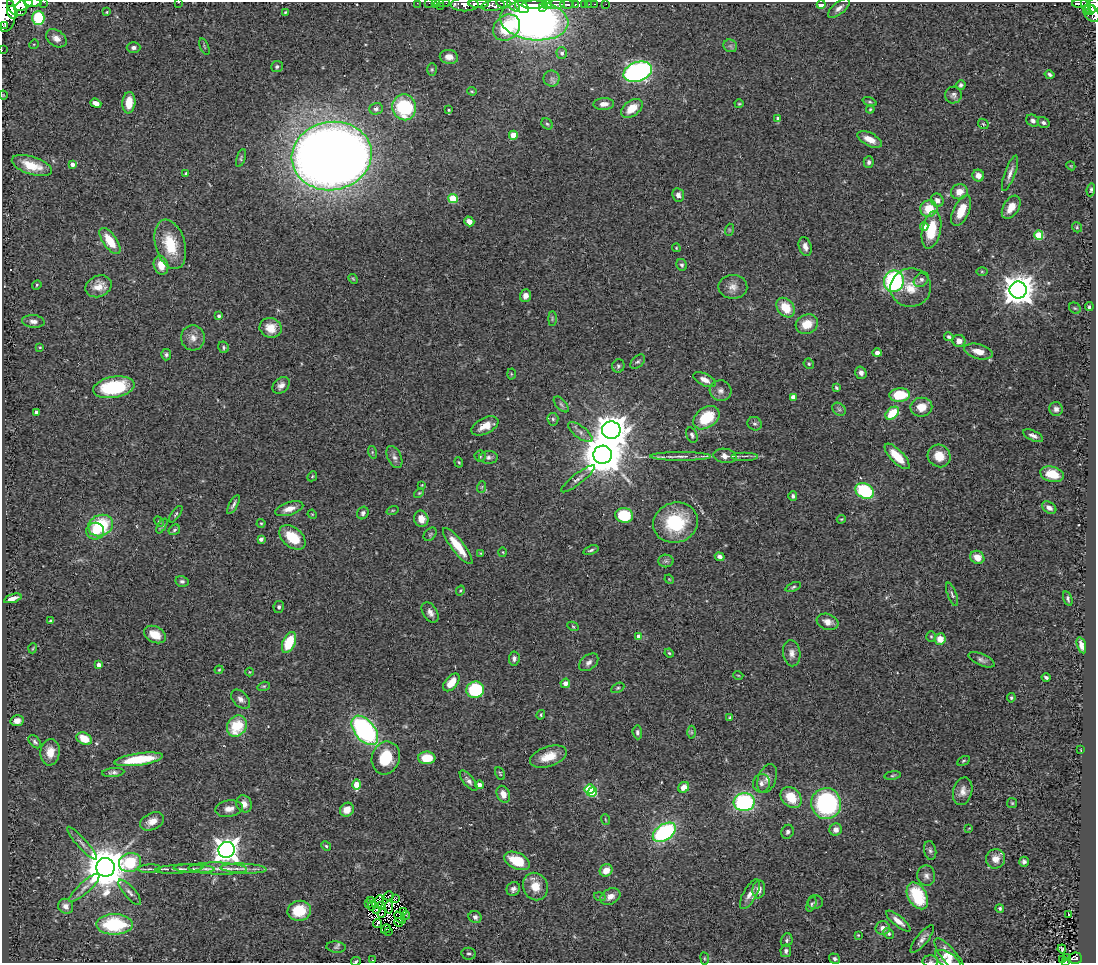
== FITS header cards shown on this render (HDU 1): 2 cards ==
NAXIS1  =                 1094
NAXIS2  =                  961

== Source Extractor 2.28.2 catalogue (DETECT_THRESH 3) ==
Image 1094 x 961 px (HDU 1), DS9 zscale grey, 1 PNG px = 1 image px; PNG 1098 x 965 px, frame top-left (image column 1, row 961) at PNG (2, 2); each listed source drawn as its Kron ellipse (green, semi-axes under 4 px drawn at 4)
Background 0.628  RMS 0.055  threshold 0.166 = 3 sigma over >= 5 px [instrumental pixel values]
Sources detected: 356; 4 with non-positive FLUX_AUTO (blend fragments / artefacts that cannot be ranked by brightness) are neither listed nor drawn; the other 352 listed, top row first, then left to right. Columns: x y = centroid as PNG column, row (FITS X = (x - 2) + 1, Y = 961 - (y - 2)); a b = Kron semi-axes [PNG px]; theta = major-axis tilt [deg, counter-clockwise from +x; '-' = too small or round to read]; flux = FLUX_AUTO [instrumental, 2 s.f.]
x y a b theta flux
33 2 8 3 0 980
44 2 2 2 - 29
178 2 3 2 - 7.6
417 3 2 2 - 16
429 3 2 2 - 8.6
435 3 2 2 - 19
442 3 8 2 9 45
446 3 2 2 - 11
503 3 7 4 -8 660
1080 3 8 3 1 190
24 4 10 5 27 1700
479 4 10 4 -1 1500
513 4 8 5 -49 550
547 4 4 3 - 670
556 4 9 3 3 1300
567 4 7 3 -2 250
585 4 3 3 - 40
589 4 2 2 - 11
595 4 3 2 - 23
606 4 2 2 - 9.2
465 5 14 6 0 1500
534 5 12 4 1 3300
575 5 3 3 - 240
821 5 4 3 - 70
1086 5 9 4 -73 240
1094 5 8 5 66 360
17 6 11 8 -41 3100
441 6 3 2 - 17
493 6 12 5 8 980
522 6 8 5 -45 1900
543 8 3 2 - 310
839 8 13 6 40 18
1091 10 5 3 - 190
12 12 7 5 -70 1300
107 12 4 3 - 3.8
285 12 4 3 - 4.1
4 13 18 11 -86 4100
1091 13 9 7 -53 380
38 18 7 6 - 130
534 20 34 20 -6 3200
5 26 3 2 - 170
507 27 14 12 41 230
56 38 11 8 -33 26
34 44 5 4 - 4.2
730 46 7 6 - 10
204 47 9 3 -69 4.3
134 48 7 5 0 11
2 50 3 2 - 8.1
562 53 6 5 - 14
449 57 9 7 -9 27
277 66 6 5 - 7.3
432 69 6 4 -90 5.4
638 72 15 9 19 1300
1050 75 5 3 - 7.3
551 78 8 8 - 15
961 85 5 4 - 8.9
472 91 5 3 - 4.6
3 95 4 3 - 2.8
953 95 8 8 - 13
870 102 7 3 -20 5.1
96 103 6 4 -22 22
129 103 11 6 85 59
604 104 10 6 3 26
739 104 4 4 - 3.8
404 107 13 12 - 290
632 108 12 7 37 65
376 109 7 6 - 11
870 109 4 3 - 4.1
449 110 4 4 - 3.8
778 118 4 3 - 6.3
1033 121 7 5 -37 11
1043 123 6 5 - 9.1
547 124 6 5 - 5.9
983 124 6 4 -45 5.1
513 135 4 4 - 110
870 139 13 6 -27 44
332 156 40 34 10 6700
241 158 9 3 72 6
869 162 6 5 - 10
72 164 4 4 - 17
32 166 21 9 -18 80
1071 166 4 3 - 3.1
186 173 4 3 - 6
1010 173 19 5 70 22
978 175 6 5 - 24
1091 190 6 4 83 5.9
959 192 8 7 - 38
678 195 7 6 - 16
453 199 5 4 - 170
937 200 7 6 - 24
1011 207 13 7 58 50
929 209 8 8 - 88
961 211 16 8 65 64
469 221 5 4 - 28
924 226 4 4 - 40
1077 227 5 4 - 5
729 230 6 4 73 4.3
931 230 19 9 78 130
1039 235 4 4 - 160
110 241 15 7 -55 86
170 244 25 15 -74 140
805 247 10 6 -72 22
676 248 4 3 - 3.7
161 265 9 7 -73 48
682 265 6 5 - 8.2
982 271 6 4 -1 4.2
353 279 5 4 - 4
921 280 8 6 43 14
894 281 11 10 - 650
37 285 5 4 - 4.8
99 286 13 10 25 44
733 287 14 12 -1 32
911 288 20 19 - 76
1018 290 8 8 - 6400
525 296 6 5 - 22
1089 307 4 4 - 6.6
786 308 11 8 -50 88
1075 308 6 5 - 5.9
219 316 4 4 - 8.8
552 318 7 3 -90 4.8
33 321 11 6 -5 17
807 324 11 9 24 61
271 328 11 10 - 51
949 337 5 3 - 6.9
193 338 12 12 - 33
959 341 6 6 - 25
40 347 4 3 - 3.6
223 347 6 5 - 7.3
978 351 14 7 -15 40
877 353 5 4 - 16
166 355 6 5 - 7.8
638 362 9 5 42 9.9
809 364 5 5 - 5.8
618 366 7 6 - 7.7
861 373 6 5 - 16
511 374 5 3 - 4
705 380 12 6 -26 27
281 385 10 7 41 20
114 387 21 10 10 240
836 388 4 3 - 5.2
720 391 11 10 - 21
900 395 10 7 5 150
793 397 4 4 - 36
561 404 9 5 -48 9.3
921 407 11 9 8 52
839 409 7 6 - 11
1056 409 7 6 - 18
36 413 4 3 - 17
892 413 8 5 41 100
706 418 14 10 35 150
553 419 6 5 - 7.6
755 424 7 6 - 9.9
485 426 14 8 27 46
611 430 9 9 - 6100
580 432 15 6 -37 19
692 435 8 5 -66 9.3
1033 436 10 5 -25 16
372 452 6 4 -73 4.7
603 455 9 9 - 14000
480 456 5 5 - 5.6
681 456 30 4 0 30
725 456 11 7 -7 24
745 456 13 2 0 10
897 456 16 6 -46 86
939 456 12 11 - 71
394 457 12 6 -64 16
489 457 9 6 2 12
459 462 5 4 - 4.1
1052 474 12 7 -13 85
312 476 5 4 - 4.1
578 479 21 5 38 19
422 485 3 2 - 2.8
482 487 6 3 71 4.4
865 491 9 7 -29 240
419 493 6 3 44 4.1
793 496 5 4 - 8.1
233 504 10 4 61 12
1049 508 8 5 -33 18
289 509 14 6 17 36
393 510 6 3 18 3.6
363 513 6 5 - 9.5
176 514 10 4 54 6.1
312 514 5 4 - 3.5
624 515 9 7 -11 160
421 519 8 7 - 38
841 519 4 4 - 3.8
159 521 5 4 - 5
261 523 4 4 - 4.1
676 523 23 20 20 230
101 525 12 10 23 210
162 526 8 3 58 7.2
174 530 6 4 33 7.1
95 531 9 8 - 38
430 534 7 5 46 6.6
292 537 15 9 -40 110
261 539 4 4 - 15
458 546 22 6 -52 92
591 550 8 4 18 7.7
503 552 5 3 - 3.4
481 553 4 2 - 2.6
720 557 5 4 - 13
977 557 7 6 - 47
666 561 8 6 -1 9.7
669 579 5 3 - 3.3
182 581 7 5 -12 9.7
793 587 8 3 22 6.3
460 591 5 3 - 4
952 594 12 4 -70 10
13 598 9 3 17 19
1068 599 7 4 -72 8
279 607 6 5 - 8.1
430 612 11 7 -58 20
51 620 4 2 - 4.7
827 622 11 8 -18 26
573 626 6 4 -29 4.5
155 634 11 8 -27 54
931 636 5 4 - 5.3
639 637 4 4 - 30
940 639 6 5 - 46
289 642 11 6 67 140
1081 645 8 4 -74 24
33 648 5 3 - 3
669 653 4 3 - 4.5
792 653 13 8 -81 24
514 658 7 5 84 11
982 660 14 5 -23 14
589 662 11 7 38 16
99 665 4 4 - 26
219 670 4 3 - 3.5
249 672 4 3 - 2.8
738 675 5 3 - 3
1046 677 4 3 - 8.2
451 682 10 6 49 63
565 683 5 4 - 21
264 686 6 4 17 5
618 688 7 4 27 6.3
475 690 9 8 - 230
1011 698 5 4 - 5.7
241 699 11 7 -46 19
541 715 5 3 - 4.7
730 718 4 3 - 4.2
17 721 6 5 - 22
237 726 11 9 54 150
365 730 17 10 -51 760
637 732 7 4 -85 9.7
691 732 6 4 -89 6.5
84 739 8 6 -28 74
35 742 8 5 -47 9.1
1081 750 4 2 - 2.3
50 752 13 9 83 50
548 757 19 10 19 68
386 758 17 14 72 140
427 758 9 6 0 94
139 759 24 6 8 170
963 761 7 4 28 5.2
113 772 11 4 5 12
500 773 7 3 -64 4.2
893 775 8 3 9 4.7
767 779 15 9 70 27
469 781 12 5 -50 15
761 783 9 8 - 19
357 785 5 4 - 91
479 785 4 4 - 21
684 787 6 5 - 39
590 789 5 4 - 220
963 791 14 9 75 28
592 792 5 4 - 160
503 794 9 6 -68 28
791 797 12 9 -45 89
744 802 10 9 - 490
1012 803 5 5 - 4.7
244 804 9 7 -58 25
826 804 15 15 - 580
229 809 14 8 8 30
347 810 7 6 - 42
605 820 5 2 - 3.2
152 821 13 8 24 36
969 828 3 2 - 2.4
836 830 6 6 - 18
664 832 13 8 33 510
788 832 7 6 - 9.8
82 843 21 5 -48 20
326 846 5 4 - 5.4
226 850 8 8 - 3800
930 850 9 6 -79 11
995 859 10 9 - 34
517 861 14 8 -25 120
1024 862 5 4 - 9.6
130 863 11 9 15 200
105 867 9 9 - 14000
149 869 11 4 3 11
179 869 24 4 4 22
194 869 20 4 -2 21
218 869 29 6 -1 46
244 869 23 5 -3 34
606 870 6 6 - 47
926 876 10 9 - 18
535 887 14 12 -68 60
84 888 20 5 43 26
513 889 7 6 - 14
759 889 9 6 83 22
130 892 16 5 -49 18
750 894 17 6 61 28
389 896 5 2 - 2.8
610 896 10 7 28 27
917 896 14 9 -61 190
600 897 6 3 -16 4.5
396 898 3 2 - 4.8
370 900 3 2 - 4.5
379 901 6 3 80 2.9
815 902 7 7 - 8.4
369 904 4 2 - 1.2
811 904 8 4 69 7.3
66 906 8 7 - 19
372 906 5 3 - 3.6
381 906 3 2 - 5.2
389 907 6 3 -84 1.6
1000 908 4 4 - 7.1
377 909 3 2 - 1.3
299 911 12 10 12 100
404 911 2 2 - 5.5
382 913 5 2 - 9.3
1069 914 2 2 - 3.3
405 915 4 2 - 12
475 917 6 6 - 12
400 918 7 3 -48 8.9
898 921 15 5 -40 29
399 922 4 3 - 4.1
378 923 4 2 - 4
114 924 18 10 0 280
883 928 7 7 - 24
386 929 5 2 - 0.94
389 931 2 2 - 1.9
888 933 6 5 - 9.2
858 935 4 4 - 3.4
922 939 17 5 51 21
787 940 7 5 69 8.6
336 947 9 5 -4 10
1062 949 4 3 - 4.2
786 951 6 5 - 12
469 954 7 6 - 8.8
950 956 22 7 -51 48
1066 957 4 2 - 4.2
705 958 6 3 -82 4
1076 958 6 5 - 100
835 959 6 4 -33 8.5
373 960 3 2 - 2.3
948 960 15 7 -35 38
1063 960 3 3 - 20
356 961 5 3 - 5.9
931 961 8 6 0 8.1
1065 962 3 2 - 17
At the frame edge (FLAGS 8, measured only in part): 24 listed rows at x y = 33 2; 44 2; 178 2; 417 3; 429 3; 435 3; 442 3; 446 3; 503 3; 1080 3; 24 4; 479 4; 513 4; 465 5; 1086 5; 1094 5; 493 6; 522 6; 4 13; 2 50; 948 960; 356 961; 931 961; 1065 962
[4 non-positive-flux detections neither listed nor drawn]